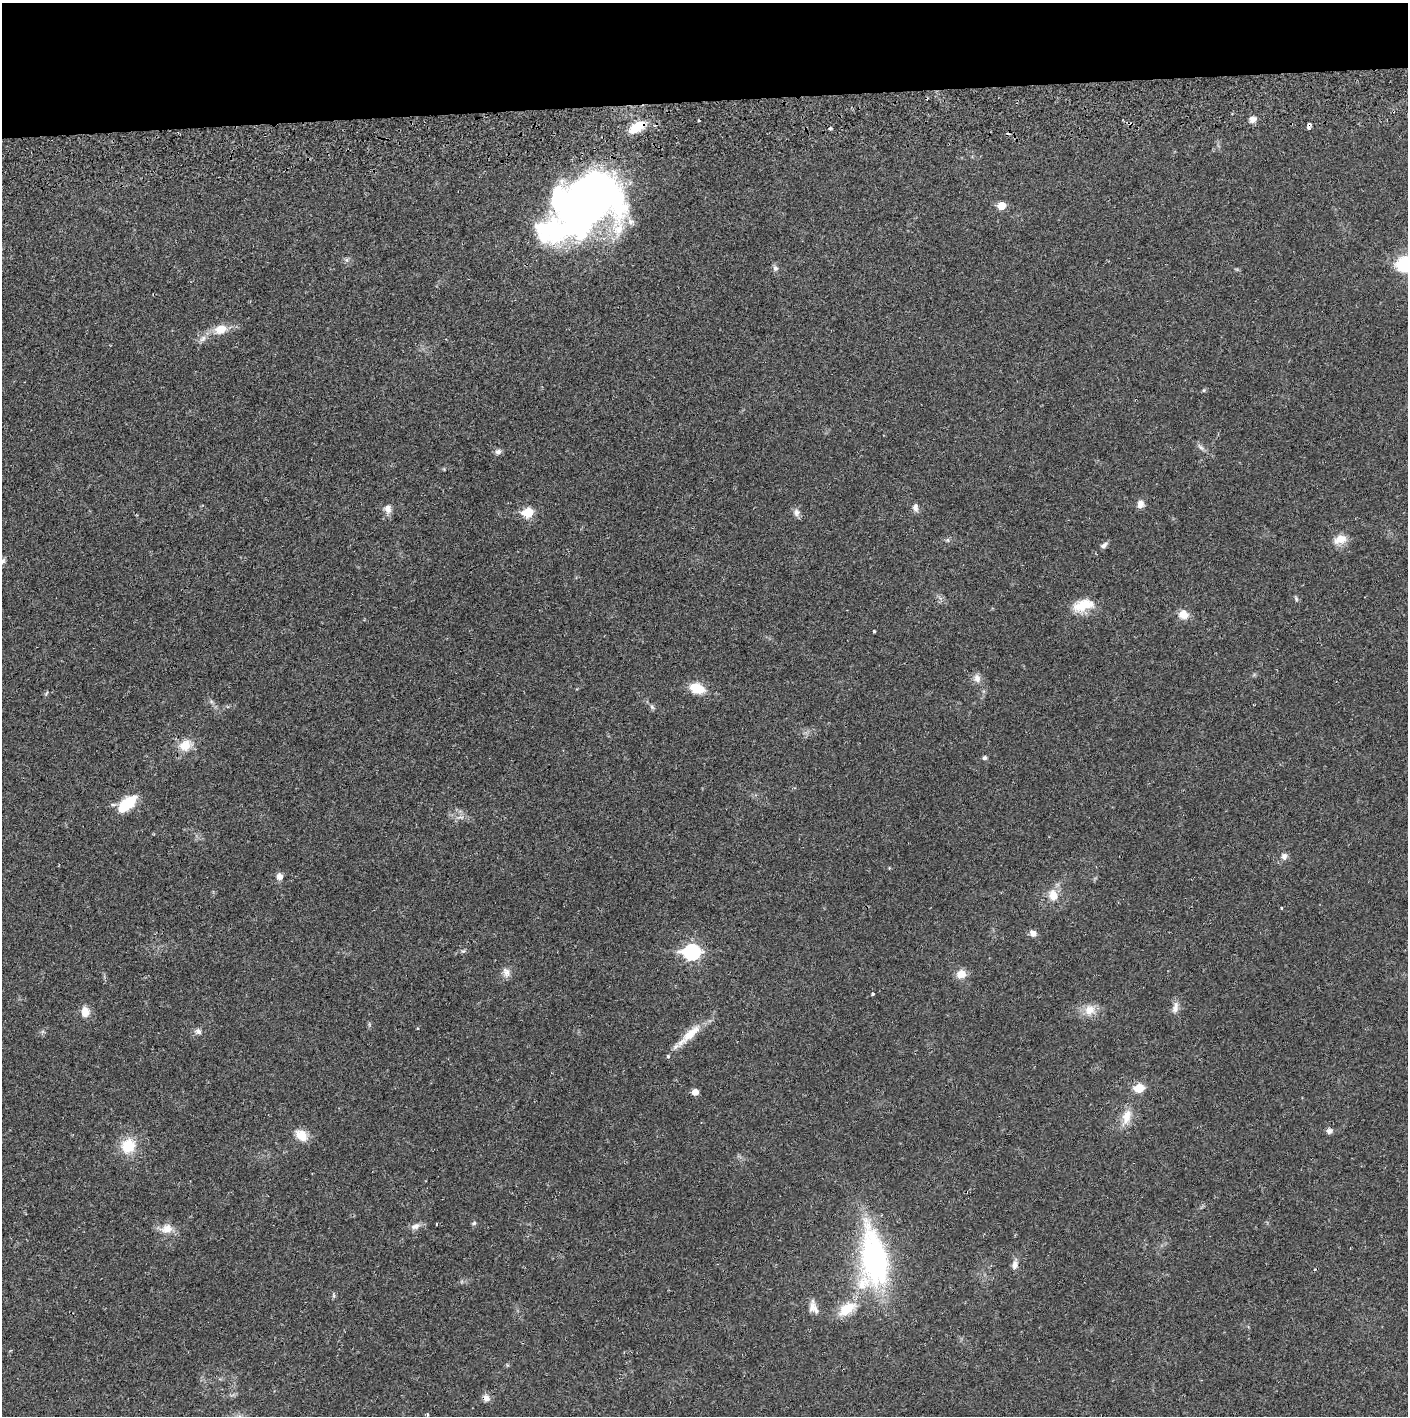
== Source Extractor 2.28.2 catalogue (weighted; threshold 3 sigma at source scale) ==
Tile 2 of 3 x 3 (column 2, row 1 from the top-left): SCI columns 1409-2814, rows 2885-4298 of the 4226 x 4357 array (HDU 1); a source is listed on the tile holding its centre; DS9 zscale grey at full resolution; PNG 1410 x 1418 px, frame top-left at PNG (2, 3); no overlay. Shown black and unused: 7% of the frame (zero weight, under 2 of 3 exposures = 3% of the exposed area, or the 3 px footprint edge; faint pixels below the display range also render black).
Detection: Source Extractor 2.28.2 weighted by HDU 2 'WHT'; one run over the whole footprint, this tile lists its part. Background 0.0213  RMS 0.0035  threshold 0.0156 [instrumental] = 3 sigma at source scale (4.5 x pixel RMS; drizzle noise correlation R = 1.50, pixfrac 1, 0.05/0.05 arcsec/px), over >= 5 px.
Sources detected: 70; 2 inside a brighter object's white glare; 5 cosmic-ray / hot-pixel residue — not listed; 2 inside a brighter listed object's ellipse — not listed separately; the other 61 listed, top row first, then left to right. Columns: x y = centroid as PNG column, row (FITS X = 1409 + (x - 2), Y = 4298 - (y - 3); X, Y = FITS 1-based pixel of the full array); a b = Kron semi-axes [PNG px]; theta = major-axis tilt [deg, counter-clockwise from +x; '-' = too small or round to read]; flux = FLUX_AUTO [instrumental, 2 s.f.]
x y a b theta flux
1253 119 8 7 - 1.7
1309 124 4 3 - 2
637 127 22 11 33 7.6
591 203 71 55 51 170
1001 206 6 5 - 6.7
1406 264 14 12 0 24
775 268 7 7 - 1
221 329 16 11 11 4.8
203 339 11 6 41 1.6
1204 390 6 3 71 0.4
1200 447 10 4 -41 0.92
498 451 9 6 21 1.1
1140 504 10 8 77 1.9
915 507 11 7 -85 1.4
388 509 11 8 -72 2.1
528 512 6 5 - 15
796 512 11 8 -90 1.5
1340 539 18 12 19 4
1104 545 10 6 40 1.1
3 561 10 6 52 1.1
1296 598 8 4 -65 0.56
1083 605 28 13 15 7.7
1183 615 12 10 -21 3.6
874 631 3 3 - 0.47
977 678 12 9 -73 2
697 688 16 10 -18 7.6
652 707 7 4 -45 0.69
185 745 14 12 26 5.6
985 758 5 4 - 0.91
127 803 14 7 41 22
112 805 6 5 - 0.88
1284 856 9 8 - 1.4
279 876 9 8 - 1.9
1053 895 13 11 -75 4.6
1282 908 3 3 - 0.36
1033 933 9 8 - 1.6
692 952 8 7 - 65
506 972 14 9 -71 2
961 974 12 10 15 3.3
873 994 3 3 - 0.68
1175 1008 16 7 76 2.1
1090 1010 15 14 - 4.4
85 1012 10 8 88 3.8
198 1031 9 7 -33 1.2
689 1035 43 10 43 7.4
1139 1088 6 5 - 12
695 1092 5 5 - 3
1126 1117 24 11 73 5
1329 1131 7 7 - 1.2
301 1135 14 10 -37 5.3
128 1146 16 14 57 9.6
474 1223 6 5 - 0.55
415 1226 14 8 19 1.8
167 1229 18 12 14 3.9
874 1259 71 32 -85 72
1015 1265 11 7 83 1.9
333 1295 7 4 -71 0.49
813 1307 17 10 -69 2.7
847 1309 27 14 33 8.3
486 1398 10 8 -65 1.7
427 1415 3 3 - 0.88
Overlapping masked pixels (flux is a lower limit): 2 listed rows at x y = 1309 124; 637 127
Isophote crosses this tile's border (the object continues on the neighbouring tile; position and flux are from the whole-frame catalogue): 2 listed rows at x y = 1406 264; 3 561